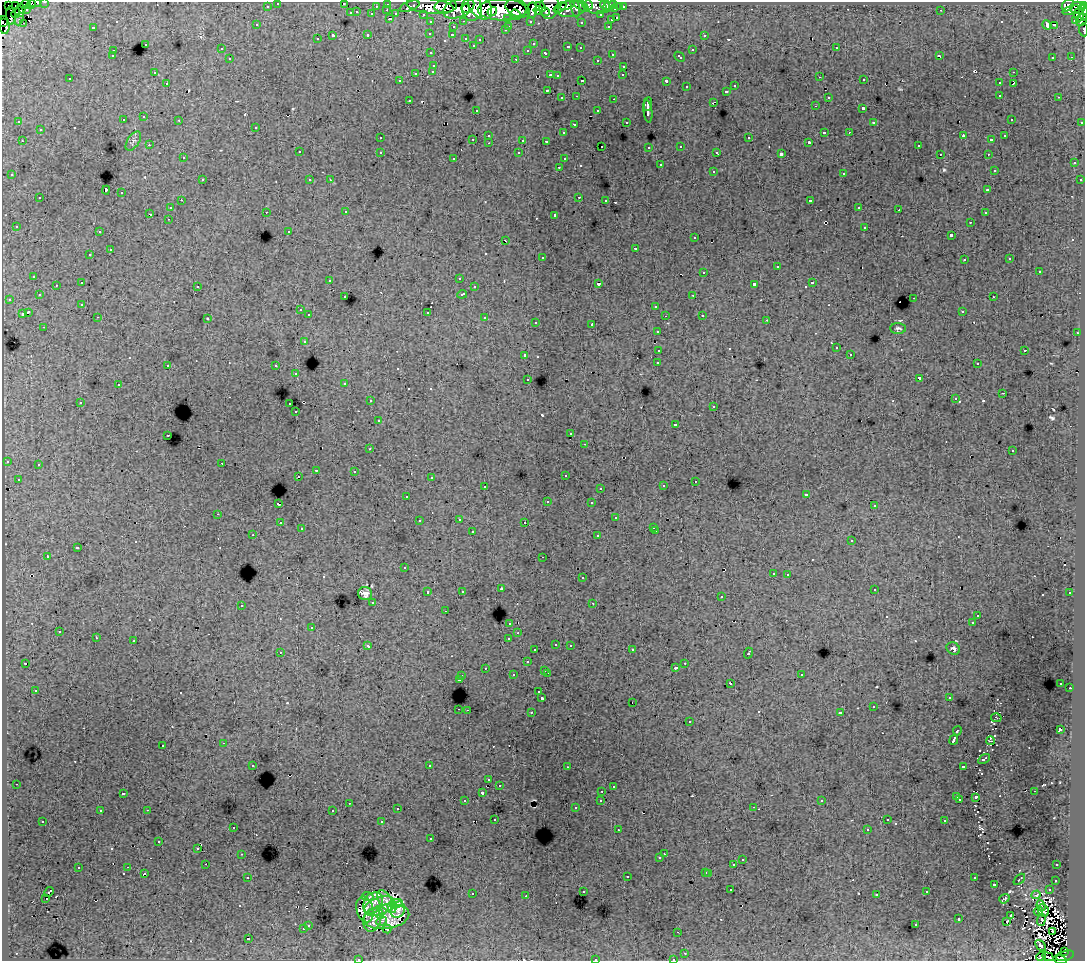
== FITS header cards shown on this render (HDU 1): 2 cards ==
NAXIS1  =                 1083
NAXIS2  =                  959

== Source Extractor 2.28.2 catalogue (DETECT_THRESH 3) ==
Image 1083 x 959 px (HDU 1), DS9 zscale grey, 1 PNG px = 1 image px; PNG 1087 x 963 px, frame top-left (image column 1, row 959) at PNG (2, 2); each listed source drawn as its Kron ellipse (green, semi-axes under 4 px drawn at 4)
Background 184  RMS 1.3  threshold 3.81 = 3 sigma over >= 5 px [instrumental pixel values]
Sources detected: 667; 15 with non-positive FLUX_AUTO (blend fragments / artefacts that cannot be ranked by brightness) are neither listed nor drawn; of the other 652, the 500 brightest by FLUX_AUTO listed and drawn (152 fainter detections omitted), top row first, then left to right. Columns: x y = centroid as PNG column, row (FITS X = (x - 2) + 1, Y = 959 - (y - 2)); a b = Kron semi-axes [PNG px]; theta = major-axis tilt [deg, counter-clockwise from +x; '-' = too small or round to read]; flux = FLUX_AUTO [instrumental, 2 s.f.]
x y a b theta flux
34 2 6 2 -5 11000
45 2 3 2 - 4200
278 3 3 3 - 3700
25 4 5 3 - 17000
31 4 5 4 - 18000
344 4 3 2 - 290
388 4 3 3 - 5500
614 4 3 2 - 6500
8 5 3 2 - 3100
16 5 3 2 - 10000
567 5 8 3 20 27000
575 5 12 3 -81 22000
581 5 10 3 -37 7300
588 5 5 3 - 11000
594 5 13 8 -19 21000
605 5 5 3 - 17000
609 5 8 4 58 12000
1068 5 7 5 47 97000
267 6 3 3 - 1700
376 6 3 2 - 1400
410 6 10 4 19 11000
430 6 24 7 -6 180000
446 6 11 6 6 100000
480 6 15 10 -51 190000
1083 6 3 2 - 57000
541 7 5 3 - 18000
549 7 12 9 75 62000
560 7 7 4 34 20000
620 7 3 3 - 1900
623 7 3 3 - 3300
458 8 16 9 21 190000
466 8 5 3 - 48000
472 8 12 10 -87 140000
518 8 13 8 -24 79000
1078 8 7 6 - 36000
27 9 4 3 - 1400
570 9 15 8 2 36000
615 9 3 3 - 7100
387 10 3 2 - 490
502 10 24 10 1 410000
532 10 7 5 87 86000
538 10 5 4 - 60000
941 10 3 2 - 170
1072 10 9 3 15 12000
20 11 6 5 - 16000
492 11 5 3 - 37000
357 12 3 2 - 580
545 12 5 3 - 8200
1084 12 8 2 90 17000
16 13 5 2 - 13000
351 13 3 3 - 1300
372 14 3 3 - 1900
396 14 4 3 - 1700
423 14 3 2 - 3000
11 15 9 4 -86 25000
516 15 5 4 - 31000
601 15 3 3 - 2700
1079 15 6 5 - 45000
508 18 3 3 - 1200
617 18 3 3 - 900
19 19 6 3 67 2300
390 19 3 2 - 890
611 20 3 3 - 760
1076 20 3 3 - 7500
1082 20 7 5 55 27000
464 21 3 2 - 630
530 21 3 3 - 2200
2 22 3 2 - 15000
431 22 3 3 - 2700
581 22 3 3 - 240
24 23 3 2 - 140
4 25 9 5 -84 38000
257 25 3 3 - 250
1047 25 5 3 - 770
1054 25 3 2 - 160
509 26 3 2 - 520
608 26 3 2 - 660
93 27 3 3 - 1400
453 27 3 3 - 790
505 30 3 3 - 270
1083 30 6 2 -84 7900
430 33 3 3 - 340
368 35 3 3 - 830
452 35 3 2 - 390
704 35 3 3 - 510
333 36 3 3 - 2600
466 38 3 3 - 650
317 39 3 3 - 270
480 40 3 3 - 250
145 44 3 3 - 760
533 44 3 3 - 200
473 45 3 3 - 290
568 47 4 3 - 760
580 48 3 2 - 290
836 48 3 2 - 490
221 49 3 3 - 340
528 50 3 3 - 360
692 50 3 3 - 840
113 51 3 2 - 420
431 53 3 3 - 360
546 53 4 3 - 810
612 54 3 3 - 610
939 55 4 2 - 150
112 56 3 3 - 380
680 57 6 3 -42 730
1053 57 3 3 - 250
1071 57 3 2 - 150
230 59 3 3 - 590
516 59 3 2 - 880
597 60 3 3 - 350
434 65 3 3 - 580
624 66 3 3 - 510
433 71 3 3 - 480
154 72 3 2 - 200
1013 72 3 2 - 480
416 73 3 3 - 940
550 75 3 3 - 860
623 75 3 2 - 200
557 76 3 3 - 220
820 77 3 2 - 300
70 79 3 3 - 220
864 80 3 2 - 270
400 81 3 3 - 230
582 81 3 3 - 1000
666 81 3 3 - 1800
167 83 3 3 - 400
999 83 3 3 - 520
1013 84 3 2 - 250
735 86 3 3 - 500
686 87 3 3 - 440
547 90 3 3 - 170
726 91 3 3 - 650
1000 95 3 3 - 510
577 96 3 2 - 380
828 97 3 3 - 410
1059 97 3 2 - 450
562 98 3 3 - 520
614 99 3 2 - 770
409 100 3 3 - 390
713 102 4 2 - 790
648 104 7 3 85 4000
815 106 3 2 - 260
863 109 3 3 - 1900
476 110 3 3 - 270
598 111 3 3 - 570
648 111 11 4 -83 3400
144 117 3 3 - 490
1011 119 3 3 - 270
123 120 3 3 - 530
179 120 3 2 - 440
19 122 3 3 - 290
626 122 3 3 - 290
1082 122 3 3 - 1100
874 123 3 3 - 230
575 124 3 2 - 150
256 127 3 3 - 570
40 130 3 3 - 630
824 132 3 3 - 1500
849 132 3 2 - 290
563 133 3 3 - 320
489 135 3 3 - 520
963 136 4 3 - 930
1005 136 3 3 - 300
380 138 3 3 - 380
749 138 3 3 - 740
473 139 3 2 - 650
523 140 3 3 - 1100
991 140 3 3 - 210
22 141 3 2 - 490
133 141 11 6 56 260
546 141 3 3 - 210
809 142 3 3 - 140
489 143 3 2 - 490
149 145 3 2 - 280
602 146 3 2 - 250
681 146 3 3 - 510
918 146 3 3 - 390
649 147 3 3 - 430
299 152 3 3 - 580
380 152 3 3 - 530
717 152 3 3 - 220
519 153 3 3 - 310
781 154 4 3 - 3700
940 154 3 2 - 190
988 154 3 2 - 420
183 158 3 3 - 290
454 158 3 3 - 250
564 159 3 3 - 270
1074 163 3 3 - 530
660 165 3 3 - 860
559 167 3 2 - 470
994 170 3 3 - 240
713 171 3 3 - 700
844 173 3 3 - 840
12 175 3 3 - 370
202 180 3 3 - 530
310 180 3 3 - 370
330 180 3 2 - 150
1080 180 3 3 - 370
106 190 4 3 - 2100
988 190 3 3 - 480
121 193 3 3 - 870
579 197 3 2 - 790
40 198 3 3 - 600
181 200 3 2 - 360
606 200 3 2 - 340
810 201 4 3 - 2100
859 207 3 2 - 310
170 208 3 3 - 460
899 210 2 2 - 280
266 212 3 2 - 390
346 212 3 2 - 420
985 213 3 2 - 280
150 214 3 2 - 1500
555 215 4 3 - 3400
168 219 3 2 - 280
970 222 3 2 - 340
16 226 3 3 - 330
865 227 3 3 - 760
289 231 3 3 - 290
99 232 3 2 - 410
951 235 3 3 - 2200
695 238 3 3 - 440
506 241 3 2 - 440
635 248 3 3 - 1200
110 250 3 3 - 1200
90 255 3 3 - 440
542 257 3 3 - 340
1010 259 3 3 - 270
964 260 3 3 - 300
777 267 3 3 - 1400
1039 271 3 3 - 1200
704 272 3 3 - 820
34 276 3 3 - 480
459 278 3 3 - 270
330 280 3 3 - 280
82 283 3 3 - 1400
812 283 3 3 - 1000
598 284 3 3 - 1400
754 284 4 3 - 3300
56 285 3 3 - 410
197 286 3 3 - 550
474 287 3 3 - 400
462 294 5 3 - 1000
39 295 3 3 - 390
693 295 3 2 - 440
345 297 3 3 - 420
993 297 3 2 - 410
914 298 3 2 - 960
9 299 3 2 - 350
82 304 3 3 - 280
656 306 3 3 - 820
300 310 3 3 - 470
962 311 3 3 - 300
28 312 4 3 - 2500
427 312 3 3 - 1100
22 314 3 3 - 1400
309 315 3 3 - 580
702 315 3 3 - 510
665 316 2 2 - 160
98 317 3 2 - 400
485 318 3 3 - 1000
208 319 3 3 - 280
767 320 3 2 - 210
536 322 3 3 - 420
592 325 3 3 - 1400
44 327 3 2 - 320
898 328 8 5 -3 220
657 331 3 3 - 480
1077 333 3 2 - 500
304 341 3 3 - 640
836 348 3 3 - 470
659 350 4 3 - 2100
1025 350 3 3 - 830
850 354 3 3 - 300
525 355 3 3 - 860
658 363 4 3 - 3400
977 364 3 3 - 310
168 365 3 3 - 520
276 366 3 3 - 810
296 374 3 2 - 240
919 378 4 3 - 3300
528 379 3 3 - 380
345 383 3 3 - 470
118 385 3 3 - 510
1003 393 3 2 - 180
955 399 3 3 - 230
370 401 3 2 - 420
80 402 3 2 - 440
290 404 3 2 - 760
714 406 3 3 - 420
296 412 3 2 - 260
378 421 3 3 - 460
675 424 3 3 - 310
571 434 3 3 - 390
168 435 3 2 - 560
585 444 3 2 - 320
370 449 3 2 - 280
1013 451 3 3 - 450
7 461 3 3 - 430
222 463 2 2 - 310
38 465 3 3 - 420
316 470 3 2 - 720
354 471 3 2 - 340
565 475 3 3 - 370
298 477 3 2 - 340
431 478 3 3 - 280
18 479 3 3 - 450
695 481 3 2 - 400
485 486 3 2 - 500
663 486 3 3 - 530
600 488 3 2 - 280
806 494 3 3 - 240
407 496 3 3 - 250
547 502 3 3 - 240
592 503 3 3 - 440
278 504 3 3 - 2100
874 506 3 3 - 350
218 514 3 2 - 520
616 518 3 3 - 660
459 519 3 3 - 610
419 521 3 3 - 380
525 522 3 3 - 400
280 523 3 3 - 480
654 527 3 3 - 300
301 529 3 3 - 270
656 531 3 2 - 570
472 532 3 3 - 1300
253 535 3 2 - 380
598 536 3 3 - 740
852 541 3 3 - 630
77 548 4 3 - 1600
47 556 3 2 - 1700
543 557 3 2 - 300
404 568 3 3 - 330
773 573 3 3 - 440
788 574 3 2 - 460
582 578 3 3 - 690
501 589 3 3 - 410
874 589 3 3 - 540
462 591 3 3 - 370
428 592 3 3 - 910
1070 593 3 3 - 450
365 594 7 6 - 450
721 597 3 3 - 470
373 602 3 3 - 490
593 603 3 2 - 230
241 605 3 3 - 530
445 611 3 2 - 350
978 615 3 3 - 200
510 623 3 3 - 680
972 623 3 3 - 490
312 627 3 3 - 630
59 632 3 2 - 460
518 633 3 3 - 350
96 638 3 3 - 360
509 638 4 3 - 1100
134 641 3 3 - 1400
556 644 3 3 - 460
570 645 3 2 - 540
368 646 4 3 - 710
953 649 7 6 - 240
535 650 3 3 - 410
632 650 3 2 - 440
280 652 3 2 - 160
748 653 5 3 - 1200
527 662 3 3 - 560
25 663 3 2 - 160
685 663 3 2 - 440
485 668 3 3 - 380
676 668 3 3 - 320
545 670 3 3 - 560
547 673 3 2 - 930
801 674 3 3 - 420
513 675 3 3 - 570
462 676 3 2 - 560
459 679 4 3 - 1000
1061 683 3 3 - 210
731 684 3 2 - 450
1070 688 2 2 - 420
36 691 3 3 - 210
539 692 3 3 - 260
542 698 3 3 - 3100
949 698 3 3 - 280
632 702 2 2 - 280
873 707 3 2 - 310
459 709 3 2 - 740
467 710 2 2 - 500
531 712 3 3 - 670
840 713 3 3 - 210
996 718 5 4 - 190
689 722 3 3 - 650
1060 730 4 3 - 2400
957 731 5 3 - 1800
954 740 5 3 - 6200
990 741 4 2 - 150
224 743 3 2 - 470
163 745 3 3 - 580
984 759 6 3 34 240
253 765 3 2 - 360
429 766 4 3 - 3800
963 766 4 3 - 1300
567 767 3 2 - 290
489 780 3 3 - 370
16 784 3 2 - 270
499 785 3 3 - 470
613 787 3 3 - 190
602 791 3 2 - 360
1034 791 3 2 - 280
123 793 3 3 - 410
482 793 3 3 - 390
957 797 3 3 - 350
976 797 3 3 - 170
960 799 3 3 - 280
601 800 3 3 - 520
465 801 3 3 - 470
822 801 3 3 - 230
349 803 3 2 - 650
754 807 3 2 - 520
575 808 3 3 - 280
397 809 3 2 - 350
147 810 3 2 - 700
333 810 3 3 - 150
100 811 3 3 - 390
495 819 3 3 - 330
887 820 3 3 - 280
43 821 3 3 - 300
945 821 3 3 - 530
382 822 3 3 - 1200
233 827 3 3 - 360
867 829 3 2 - 220
618 830 3 2 - 220
431 839 3 3 - 230
159 841 3 3 - 330
197 848 3 3 - 190
242 854 3 2 - 380
664 854 2 2 - 470
660 858 3 3 - 440
742 860 3 3 - 530
206 864 2 2 - 270
734 865 3 3 - 1500
1057 865 3 2 - 290
128 867 3 2 - 440
78 868 3 3 - 740
706 872 3 3 - 740
709 873 3 3 - 770
144 874 3 3 - 660
627 876 3 3 - 910
248 877 3 2 - 460
974 878 3 3 - 440
1019 879 7 2 43 180
1056 880 3 3 - 590
994 884 3 3 - 1300
731 890 3 2 - 320
1049 890 3 2 - 460
583 891 3 3 - 450
49 892 5 2 - 170
927 892 3 3 - 440
472 894 3 3 - 590
877 894 3 3 - 280
1036 895 5 3 - 160
368 896 6 4 -3 500
526 896 3 2 - 220
46 899 3 2 - 210
1004 899 5 3 - 220
385 901 11 6 -62 1200
373 903 11 9 60 1300
397 904 6 4 24 200
379 906 16 9 21 1300
1041 906 5 3 - 290
392 907 6 4 -75 390
365 909 13 8 -75 930
398 910 8 7 - 610
1043 910 6 5 - 510
1038 911 5 3 - 400
378 913 6 4 -61 340
1011 915 3 3 - 420000
386 917 23 12 8 1200
959 919 3 3 - 770
372 920 12 8 75 400
1041 920 6 3 71 160
382 921 5 3 - 300
1007 922 3 2 - 250
308 925 3 3 - 670
916 925 3 3 - 470
303 929 3 3 - 720
387 929 4 3 - 280
678 932 3 2 - 220
1052 932 2 2 - 160
248 939 3 3 - 2000
1041 945 6 3 -48 160
1064 952 3 3 - 1800
685 953 3 2 - 390
1041 956 5 2 - 230
1065 956 9 5 17 59000
1048 957 5 2 - 650
358 959 3 2 - 160
595 959 3 3 - 670
673 959 3 2 - 320
1060 960 7 3 -16 37000
At the frame edge (FLAGS 8, measured only in part): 14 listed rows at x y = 34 2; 45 2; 278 3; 25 4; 344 4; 1083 6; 1084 12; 1082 20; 2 22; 1083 30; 358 959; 595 959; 673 959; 1060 960
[152 fainter detections neither listed nor drawn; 15 non-positive-flux detections neither listed nor drawn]